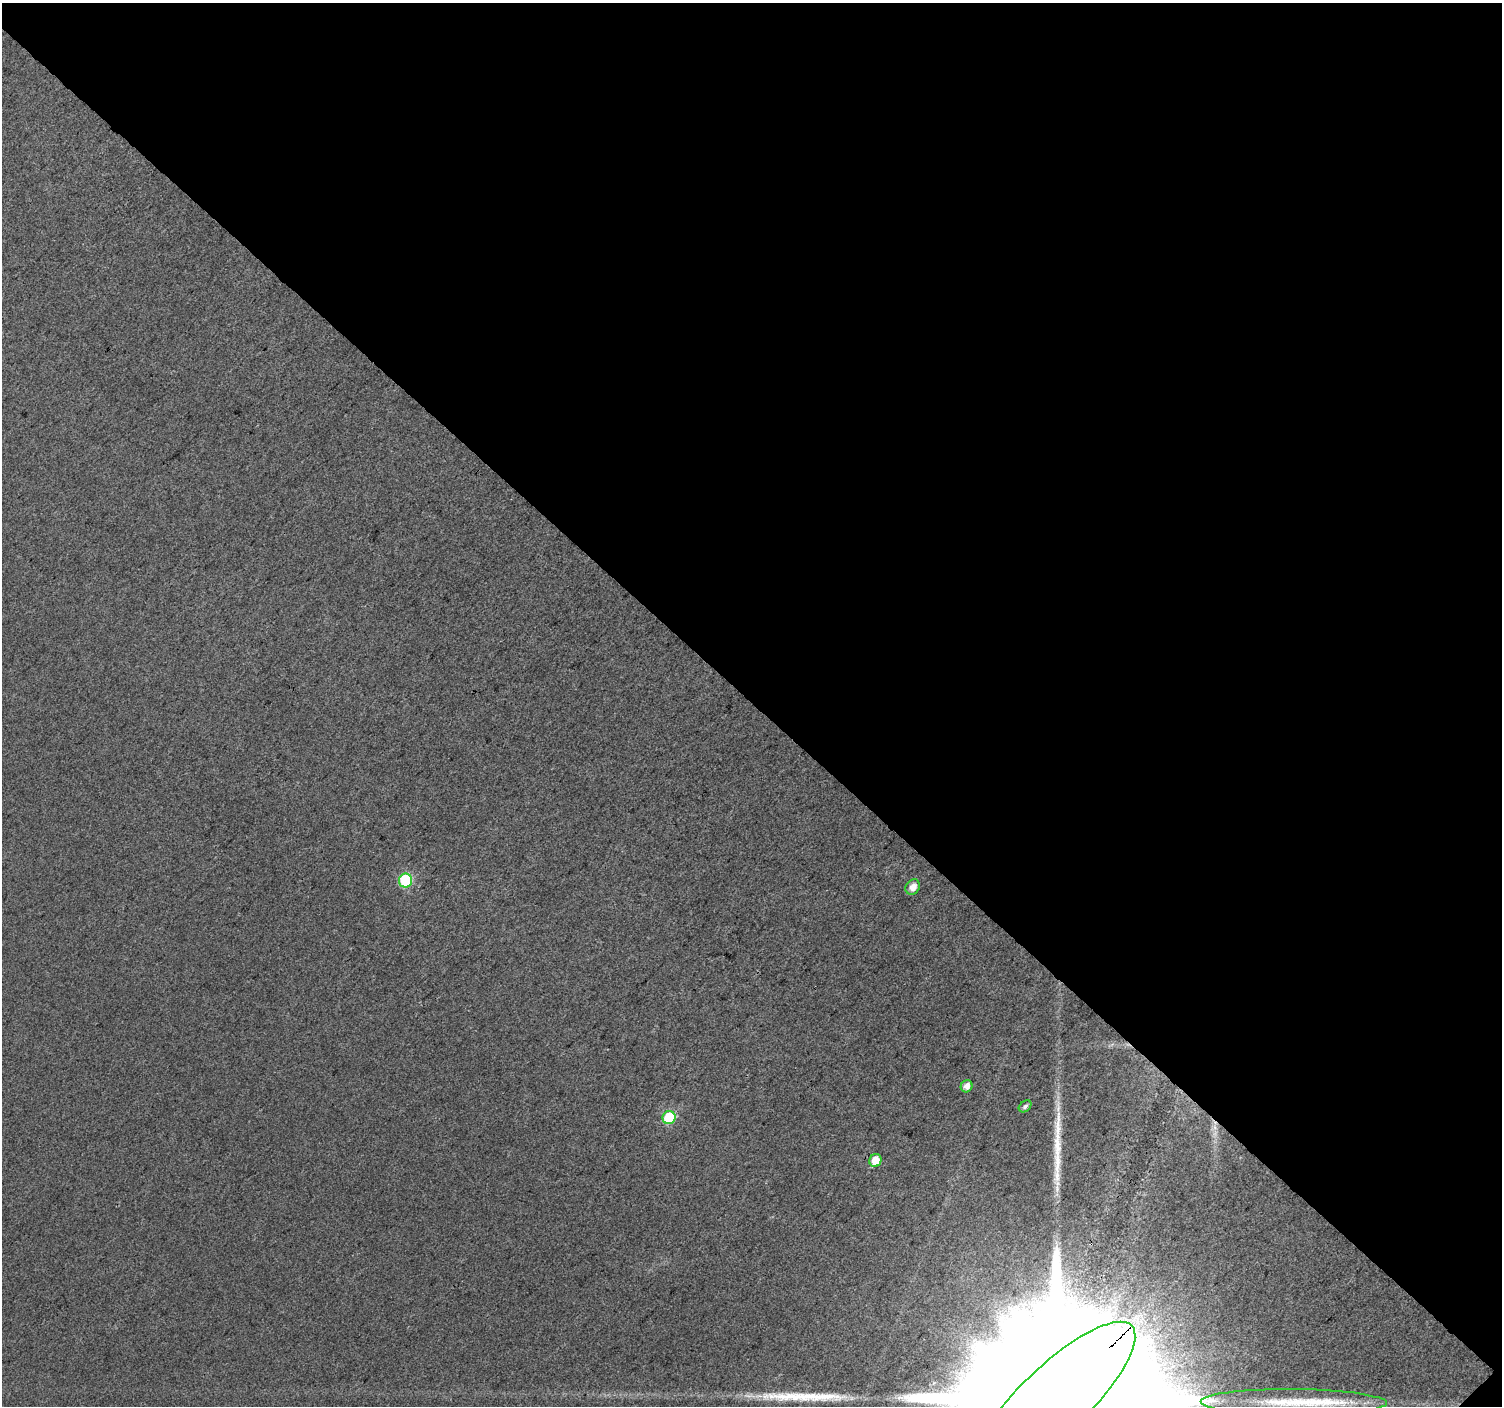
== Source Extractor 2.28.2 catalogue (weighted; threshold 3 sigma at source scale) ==
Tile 2 of 2 x 2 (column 2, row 1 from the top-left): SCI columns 1501-3000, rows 1492-2895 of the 3002 x 3001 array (HDU 1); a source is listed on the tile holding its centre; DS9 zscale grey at full resolution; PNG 1504 x 1408 px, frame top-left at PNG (2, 3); each listed source drawn as its Kron ellipse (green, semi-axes under 4 px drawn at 4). Shown black and unused: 50% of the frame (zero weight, under 3 of 4 exposures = <1% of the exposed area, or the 3 px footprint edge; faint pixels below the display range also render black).
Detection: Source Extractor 2.28.2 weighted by HDU 2 'WHT'; one run over the whole footprint, this tile lists its part. Background 0.0349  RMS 0.011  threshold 0.0495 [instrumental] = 3 sigma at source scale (4.5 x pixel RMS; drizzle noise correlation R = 1.50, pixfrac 1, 0.0396/0.0396 arcsec/px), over >= 5 px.
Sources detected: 11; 2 long thin detections or spike segments (spike, bleed or trail) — neither listed nor drawn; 1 inside a brighter listed object's ellipse — not listed separately; the other 8 listed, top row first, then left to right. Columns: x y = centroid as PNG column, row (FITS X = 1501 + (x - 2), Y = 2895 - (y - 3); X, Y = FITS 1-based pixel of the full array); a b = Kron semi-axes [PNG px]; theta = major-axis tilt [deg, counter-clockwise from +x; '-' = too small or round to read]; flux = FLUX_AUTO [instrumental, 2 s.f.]
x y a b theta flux
406 881 7 6 - 86
913 887 8 6 53 10
967 1086 6 5 - 9.5
1025 1106 7 5 40 3.2
669 1118 6 6 - 74
875 1160 6 6 - 19
1054 1401 108 34 44 300000
1294 1402 93 13 -1 74
Overlapping masked pixels (flux is a lower limit): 1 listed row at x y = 1054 1401
Isophote crosses this tile's border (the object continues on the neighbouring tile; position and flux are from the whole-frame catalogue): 2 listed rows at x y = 1054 1401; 1294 1402